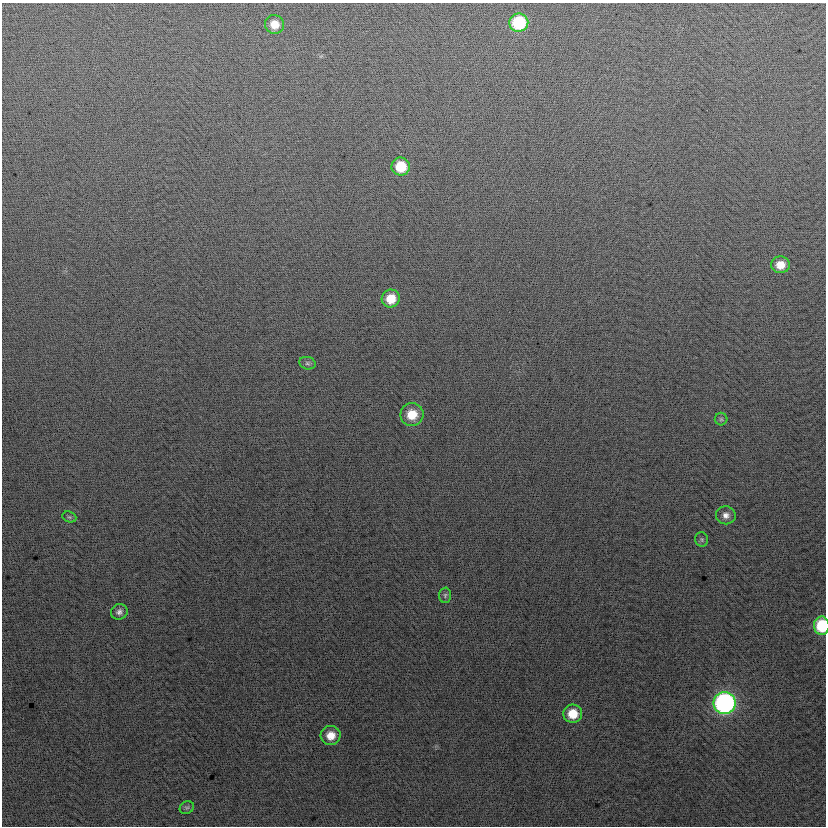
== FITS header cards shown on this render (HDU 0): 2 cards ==
NAXIS1  =                  824
NAXIS2  =                  824

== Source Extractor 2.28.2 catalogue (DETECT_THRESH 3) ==
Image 824 x 824 px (HDU 0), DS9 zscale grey, 1 PNG px = 1 image px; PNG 828 x 828 px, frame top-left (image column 1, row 824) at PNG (2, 3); each listed source drawn as its Kron ellipse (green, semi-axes under 4 px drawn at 4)
Background 2.8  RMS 13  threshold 39.8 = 3 sigma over >= 5 px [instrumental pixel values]
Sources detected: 18; all 18 listed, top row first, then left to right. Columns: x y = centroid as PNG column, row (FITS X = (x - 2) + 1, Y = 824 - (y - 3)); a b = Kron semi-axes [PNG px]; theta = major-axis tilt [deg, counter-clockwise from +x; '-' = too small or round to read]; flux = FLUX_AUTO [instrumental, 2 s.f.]
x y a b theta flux
519 23 9 9 - 59000
274 24 9 9 - 13000
401 167 9 9 - 26000
780 265 9 8 - 12000
391 299 9 9 - 19000
307 363 8 6 -15 2100
412 415 11 11 - 20000
721 419 6 6 - 1800
726 515 10 9 - 5400
69 517 7 5 -20 1600
702 539 7 6 - 1900
445 595 7 6 - 2200
119 612 8 7 - 4000
822 626 9 7 -88 47000
724 703 11 11 - 280000
573 714 9 9 - 19000
331 735 10 9 - 12000
187 808 7 6 - 1900
At the frame edge (FLAGS 8, measured only in part): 1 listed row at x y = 822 626